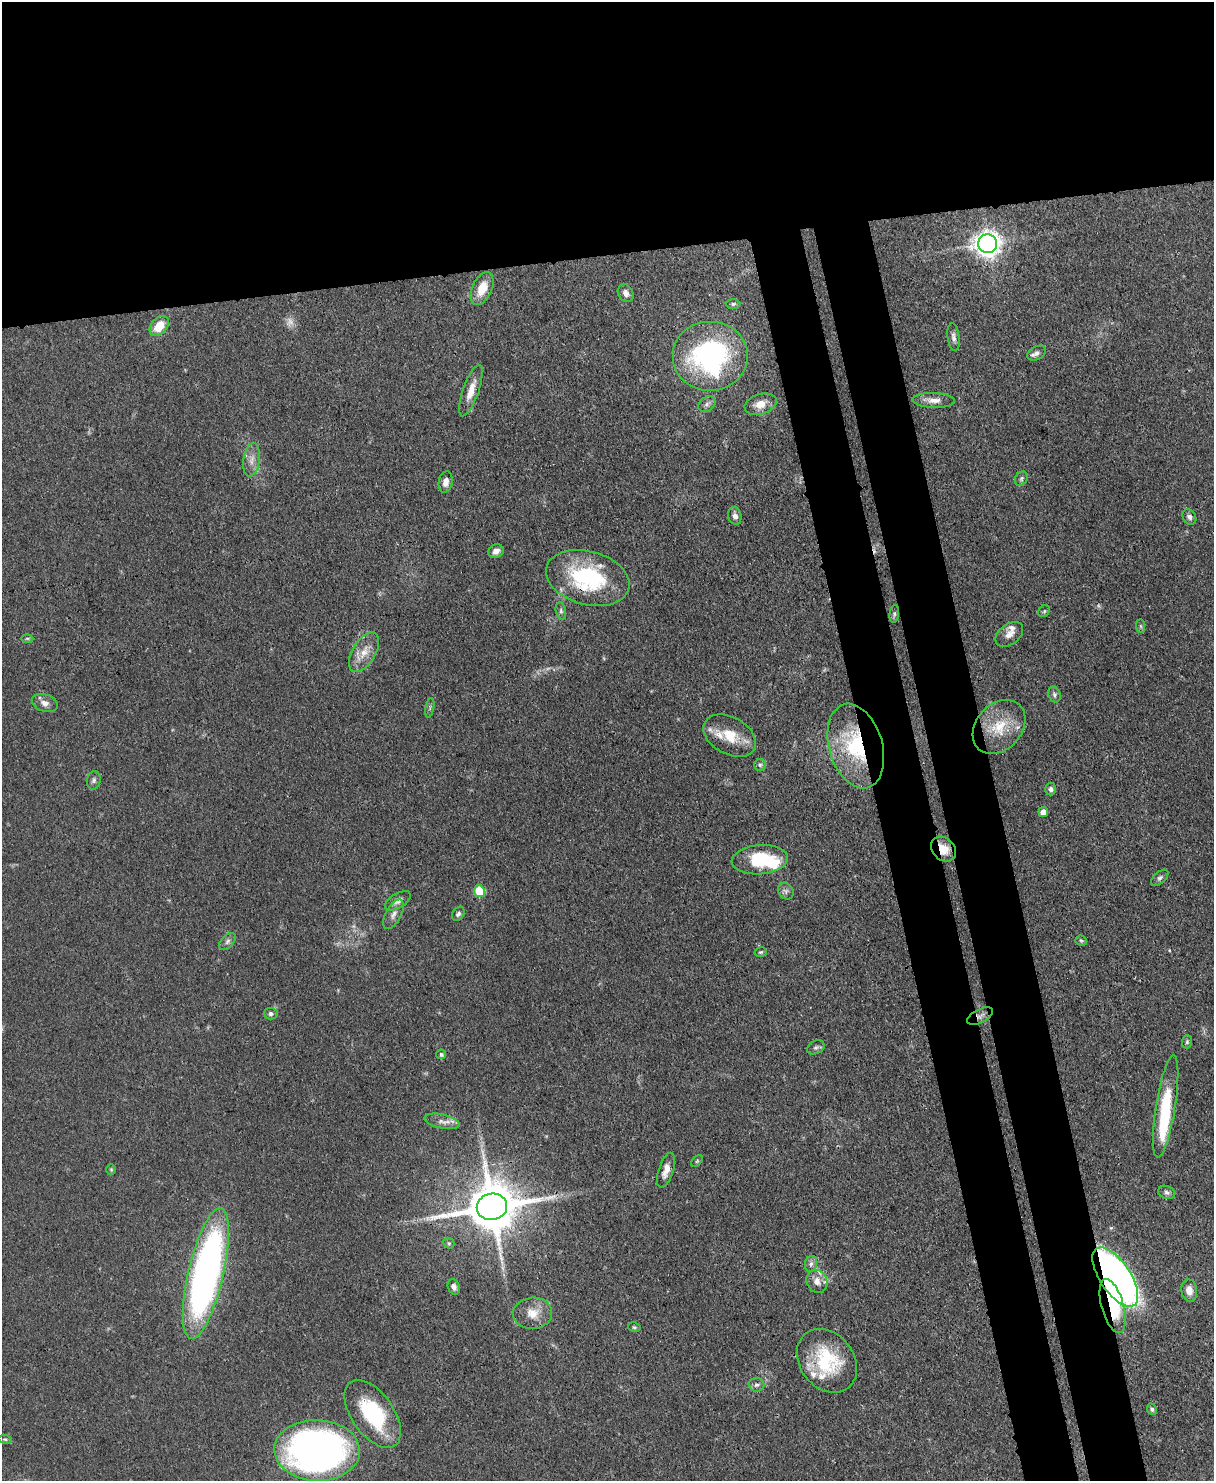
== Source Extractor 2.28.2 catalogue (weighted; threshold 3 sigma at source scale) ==
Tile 2 of 4 x 3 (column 2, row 1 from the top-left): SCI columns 1287-2498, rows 3173-4651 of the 4993 x 4978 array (HDU 1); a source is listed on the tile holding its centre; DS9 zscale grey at full resolution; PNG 1216 x 1483 px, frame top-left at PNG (2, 2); each listed source drawn as its Kron ellipse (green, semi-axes under 4 px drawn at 4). Shown black and unused: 25% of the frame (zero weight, under 3 of 4 exposures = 9% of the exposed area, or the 3 px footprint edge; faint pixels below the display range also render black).
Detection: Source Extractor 2.28.2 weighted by HDU 2 'WHT'; one run over the whole footprint, this tile lists its part. Background 0.0552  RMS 0.0038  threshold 0.0172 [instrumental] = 3 sigma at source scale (4.5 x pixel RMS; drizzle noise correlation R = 1.50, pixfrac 1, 0.05/0.05 arcsec/px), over >= 5 px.
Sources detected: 85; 3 too faint to see at this stretch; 1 inside a brighter object's white glare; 1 cosmic-ray / hot-pixel residue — neither listed nor drawn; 5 inside a brighter listed object's ellipse — not listed separately; the other 75 listed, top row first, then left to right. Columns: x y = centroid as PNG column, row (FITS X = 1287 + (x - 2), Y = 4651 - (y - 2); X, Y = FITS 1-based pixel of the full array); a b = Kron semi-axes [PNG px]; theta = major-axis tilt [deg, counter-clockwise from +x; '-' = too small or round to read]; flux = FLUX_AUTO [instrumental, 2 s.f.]
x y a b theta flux
988 244 9 9 - 340
482 288 17 10 65 7.7
626 293 9 7 -57 2
733 304 7 5 0 0.75
159 326 11 8 47 8
953 337 14 6 -83 1.7
1037 353 10 6 30 1.6
710 356 38 35 0 69
471 391 27 8 71 5.5
934 400 21 7 -2 3.2
707 404 9 7 37 1.4
761 404 16 10 17 4.6
252 460 17 8 82 3.2
1021 479 7 6 - 0.93
446 482 11 7 79 2.7
735 516 9 6 -76 1.7
1189 517 8 6 -57 1.4
496 551 8 6 24 2.2
588 578 42 27 -15 41
561 611 9 5 -78 0.92
1044 611 6 5 - 0.63
894 614 9 5 83 0.8
1141 626 7 4 -89 0.63
1009 634 16 10 38 3.1
27 638 6 4 0 0.56
364 652 22 11 59 6.1
1054 695 8 6 -67 0.88
45 703 13 8 -18 2.6
430 708 10 3 79 0.59
999 727 30 23 48 14
730 736 28 18 -29 11
856 746 43 26 -74 34
760 765 6 6 - 0.77
94 780 9 7 80 1.2
1051 789 6 5 - 1.2
1043 812 5 5 - 3
943 849 14 10 -44 6.2
760 860 28 14 5 18
1160 878 10 5 41 1.2
479 891 6 5 - 15
786 891 9 7 -57 1.2
398 901 14 7 31 2.4
393 914 16 7 61 2.3
458 914 7 5 55 1.1
227 941 10 6 46 1.3
1081 941 6 5 - 0.54
761 952 6 4 15 0.58
271 1014 7 6 - 1.1
980 1016 14 7 27 1.9
1187 1042 6 5 - 0.72
816 1047 9 6 26 1.1
441 1054 5 5 - 0.93
1166 1106 52 10 81 22
442 1121 18 7 -12 2.9
697 1161 7 4 45 0.53
111 1169 5 5 - 0.51
666 1170 18 7 72 3.2
1167 1192 9 6 -21 1.1
492 1207 15 13 10 2300
449 1243 6 5 - 0.6
811 1264 8 6 73 1.3
206 1273 67 17 77 200
1115 1277 34 15 -56 220
817 1281 12 10 -63 3.4
454 1287 8 6 -68 1.5
1189 1290 11 8 -81 3.4
1113 1306 28 11 -74 19
533 1313 19 16 4 6.2
634 1327 6 4 -12 0.58
827 1361 34 27 -51 25
756 1385 8 6 -3 1.2
1152 1409 6 4 -63 0.8
373 1414 39 21 -55 30
5 1439 6 4 -7 0.61
317 1450 43 30 -2 210
Overlapping masked pixels (flux is a lower limit): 7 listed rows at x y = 588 578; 856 746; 943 849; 980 1016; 492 1207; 1115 1277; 1113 1306